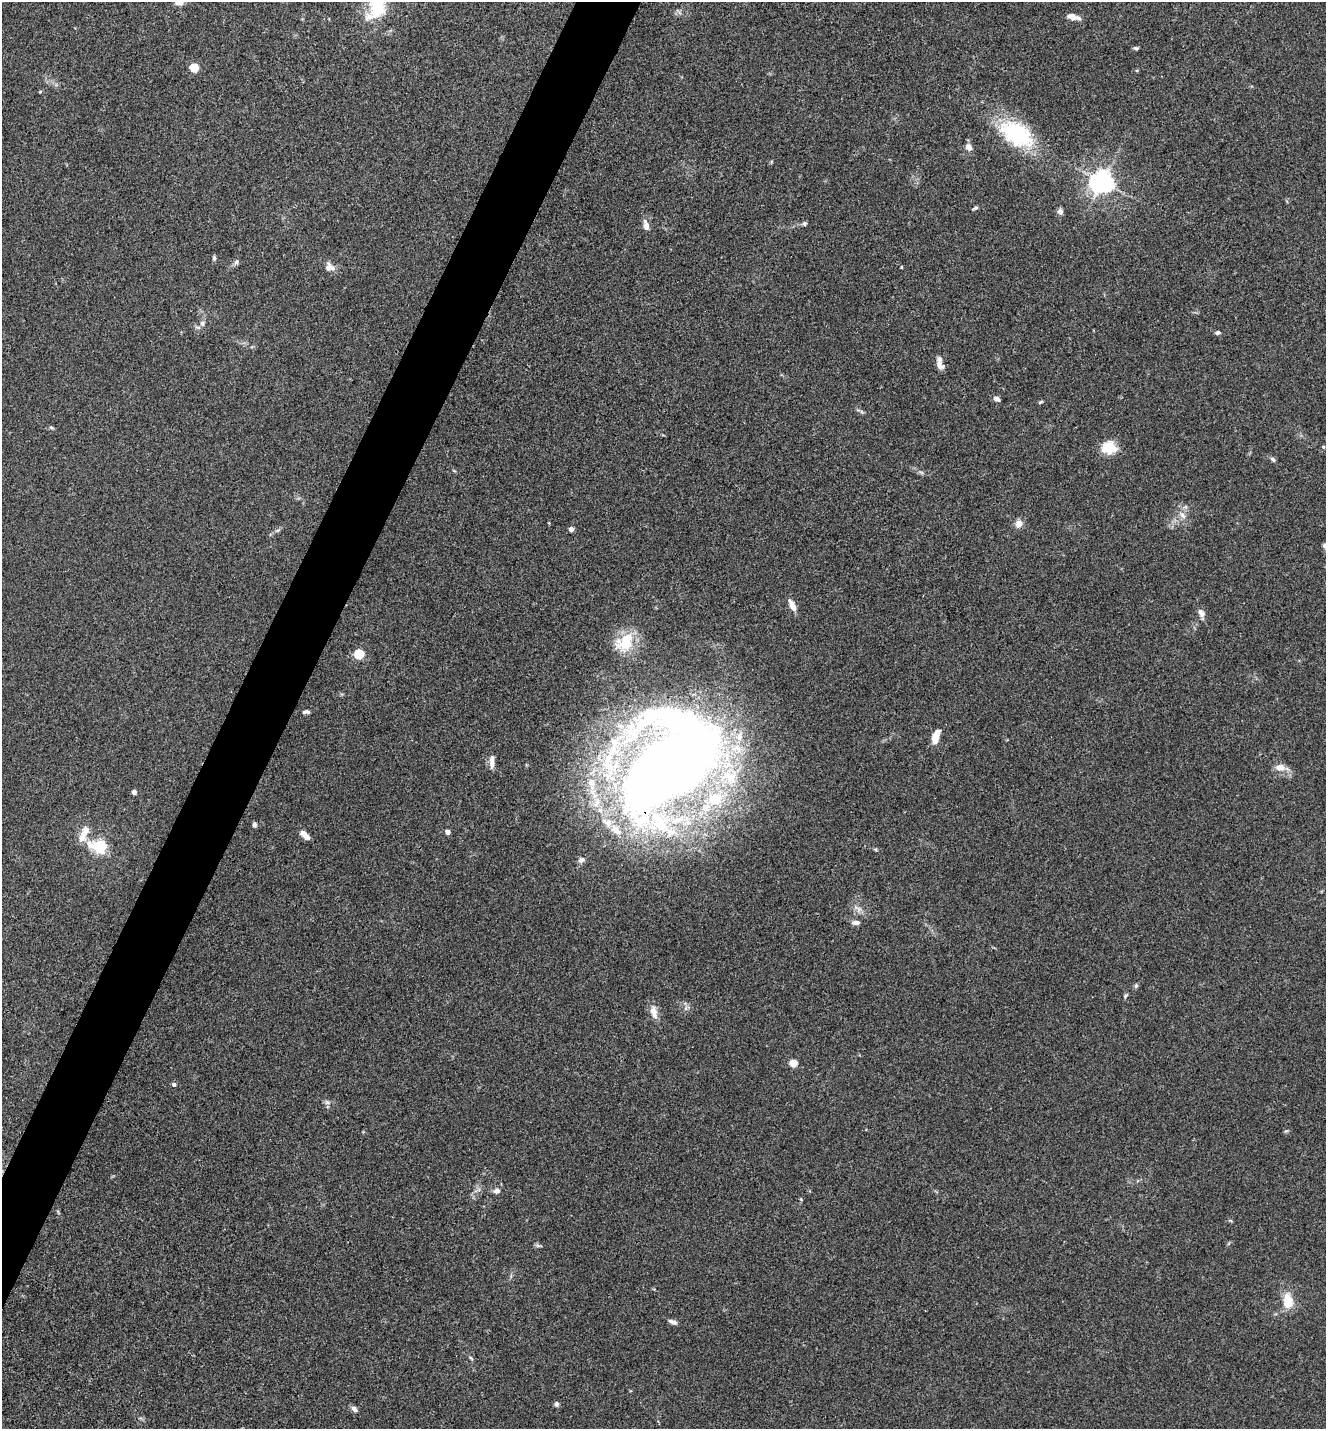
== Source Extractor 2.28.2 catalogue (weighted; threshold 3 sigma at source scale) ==
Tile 7 of 4 x 4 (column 3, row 2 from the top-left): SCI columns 2933-4256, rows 2859-4285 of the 5726 x 5715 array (HDU 1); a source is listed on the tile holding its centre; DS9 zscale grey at full resolution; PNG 1328 x 1431 px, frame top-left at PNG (2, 2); no overlay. Shown black and unused: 4% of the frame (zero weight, under 3 of 4 exposures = <1% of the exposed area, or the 3 px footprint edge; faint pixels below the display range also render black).
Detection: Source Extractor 2.28.2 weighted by HDU 2 'WHT'; one run over the whole footprint, this tile lists its part. Background 0.0238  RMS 0.0045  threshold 0.0202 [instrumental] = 3 sigma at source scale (4.5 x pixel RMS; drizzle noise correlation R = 1.50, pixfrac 1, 0.05/0.05 arcsec/px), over >= 5 px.
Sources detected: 70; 11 inside a brighter listed object's ellipse — not listed separately; the other 59 listed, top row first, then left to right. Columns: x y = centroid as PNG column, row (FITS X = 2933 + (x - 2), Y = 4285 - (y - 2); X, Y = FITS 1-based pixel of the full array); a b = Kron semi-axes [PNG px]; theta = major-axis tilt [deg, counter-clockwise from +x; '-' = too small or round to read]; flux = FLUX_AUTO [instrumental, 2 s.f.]
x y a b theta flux
377 7 31 22 75 18
1072 17 14 8 -19 3
1136 48 6 4 -16 0.77
194 68 5 5 - 20
40 92 4 4 - 0.45
1016 134 47 26 -32 34
969 147 8 6 -57 2.8
1102 182 7 7 - 350
975 208 8 3 25 0.71
1060 212 6 6 - 1.9
804 224 5 5 - 0.85
646 225 13 7 -77 3
214 258 6 4 -90 0.8
236 262 8 5 73 1.1
328 267 14 9 72 2.6
901 267 4 3 - 0.39
202 323 8 6 -76 1.3
1218 333 7 5 14 0.96
940 365 13 7 -43 2.4
996 399 7 5 -32 1.8
1041 402 6 4 20 0.53
51 427 7 4 -28 0.69
1323 447 4 3 - 0.59
1109 448 16 13 -19 9.3
1273 459 7 4 -46 1
1183 515 10 6 -45 2
1019 524 10 9 - 2.8
571 529 4 4 - 2.5
277 531 6 4 20 0.78
792 606 13 6 -64 3.8
1201 613 10 7 -52 2.4
626 642 17 14 56 19
359 654 5 5 - 29
306 712 9 4 6 1.1
935 737 13 6 72 8.1
492 764 14 7 -85 2.6
668 764 106 61 47 760
1280 767 10 7 -4 4.2
134 792 4 4 - 2.1
254 824 6 5 - 1
85 830 17 10 60 4.2
447 832 4 4 - 3.1
304 835 12 6 -42 3.4
100 847 7 5 -19 89
581 860 10 7 27 1.7
858 909 12 6 -31 2.1
856 923 10 6 2 1.7
1136 985 6 5 - 0.84
1125 996 7 4 55 0.69
654 1012 18 9 -77 3.8
793 1063 5 4 - 12
174 1084 5 4 - 1.1
327 1102 7 5 -43 1
497 1191 8 7 - 1.9
1288 1301 18 11 -84 8.8
673 1322 10 5 -21 1.7
471 1358 7 3 -53 0.61
556 1404 7 6 - 0.97
354 1409 9 6 -48 1.4
Overlapping masked pixels (flux is a lower limit): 1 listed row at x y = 668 764
Isophote crosses this tile's border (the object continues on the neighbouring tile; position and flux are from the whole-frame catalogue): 1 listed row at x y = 377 7